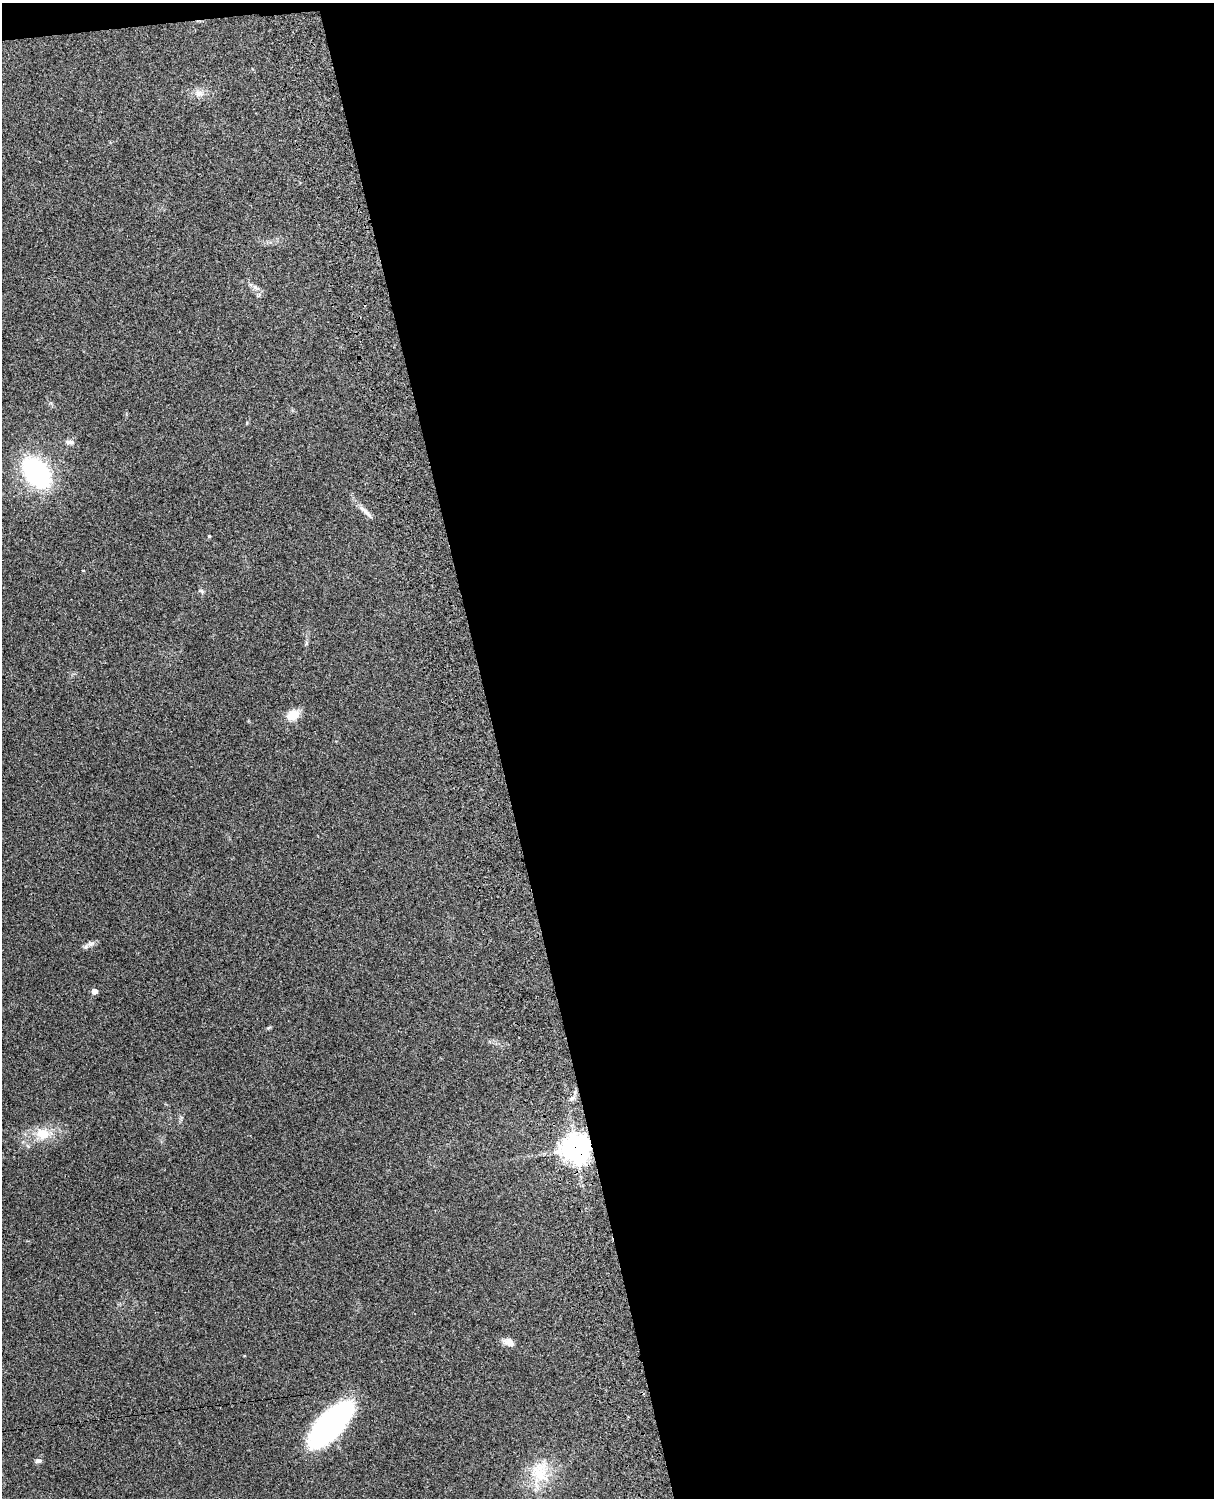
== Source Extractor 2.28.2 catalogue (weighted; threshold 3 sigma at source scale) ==
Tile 4 of 4 x 3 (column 4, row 1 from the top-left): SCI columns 3756-4967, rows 3155-4650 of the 5088 x 4927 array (HDU 1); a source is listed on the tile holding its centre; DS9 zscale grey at full resolution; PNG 1216 x 1500 px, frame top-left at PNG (2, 3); no overlay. Shown black and unused: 60% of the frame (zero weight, under 3 of 4 exposures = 6% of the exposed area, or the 3 px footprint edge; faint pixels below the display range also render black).
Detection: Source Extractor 2.28.2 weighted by HDU 2 'WHT'; one run over the whole footprint, this tile lists its part. Background 0.217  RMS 0.0083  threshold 0.0375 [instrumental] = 3 sigma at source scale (4.5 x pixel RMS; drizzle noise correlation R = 1.50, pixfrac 1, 0.05/0.05 arcsec/px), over >= 5 px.
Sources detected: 19; all 19 listed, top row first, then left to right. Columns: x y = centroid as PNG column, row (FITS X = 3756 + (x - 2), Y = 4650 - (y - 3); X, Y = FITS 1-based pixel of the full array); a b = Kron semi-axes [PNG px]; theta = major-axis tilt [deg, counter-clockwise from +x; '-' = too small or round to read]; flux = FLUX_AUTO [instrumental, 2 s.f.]
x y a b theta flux
199 93 15 9 -20 5.8
255 287 7 4 -19 2
70 442 13 5 0 3
36 473 24 14 -49 160
364 510 20 6 -40 5.2
209 536 4 3 - 0.8
83 570 4 2 - 0.5
202 591 8 5 -42 1.5
293 715 14 10 25 13
91 944 12 4 6 2.9
94 991 5 5 - 5.3
269 1028 7 3 19 1.1
571 1099 8 4 31 2
43 1134 20 16 -16 17
576 1148 10 9 - 870
509 1342 15 9 -15 5.6
331 1424 45 18 46 240
38 1461 8 6 1 2.2
540 1472 31 24 -76 30
Overlapping masked pixels (flux is a lower limit): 1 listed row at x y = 576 1148